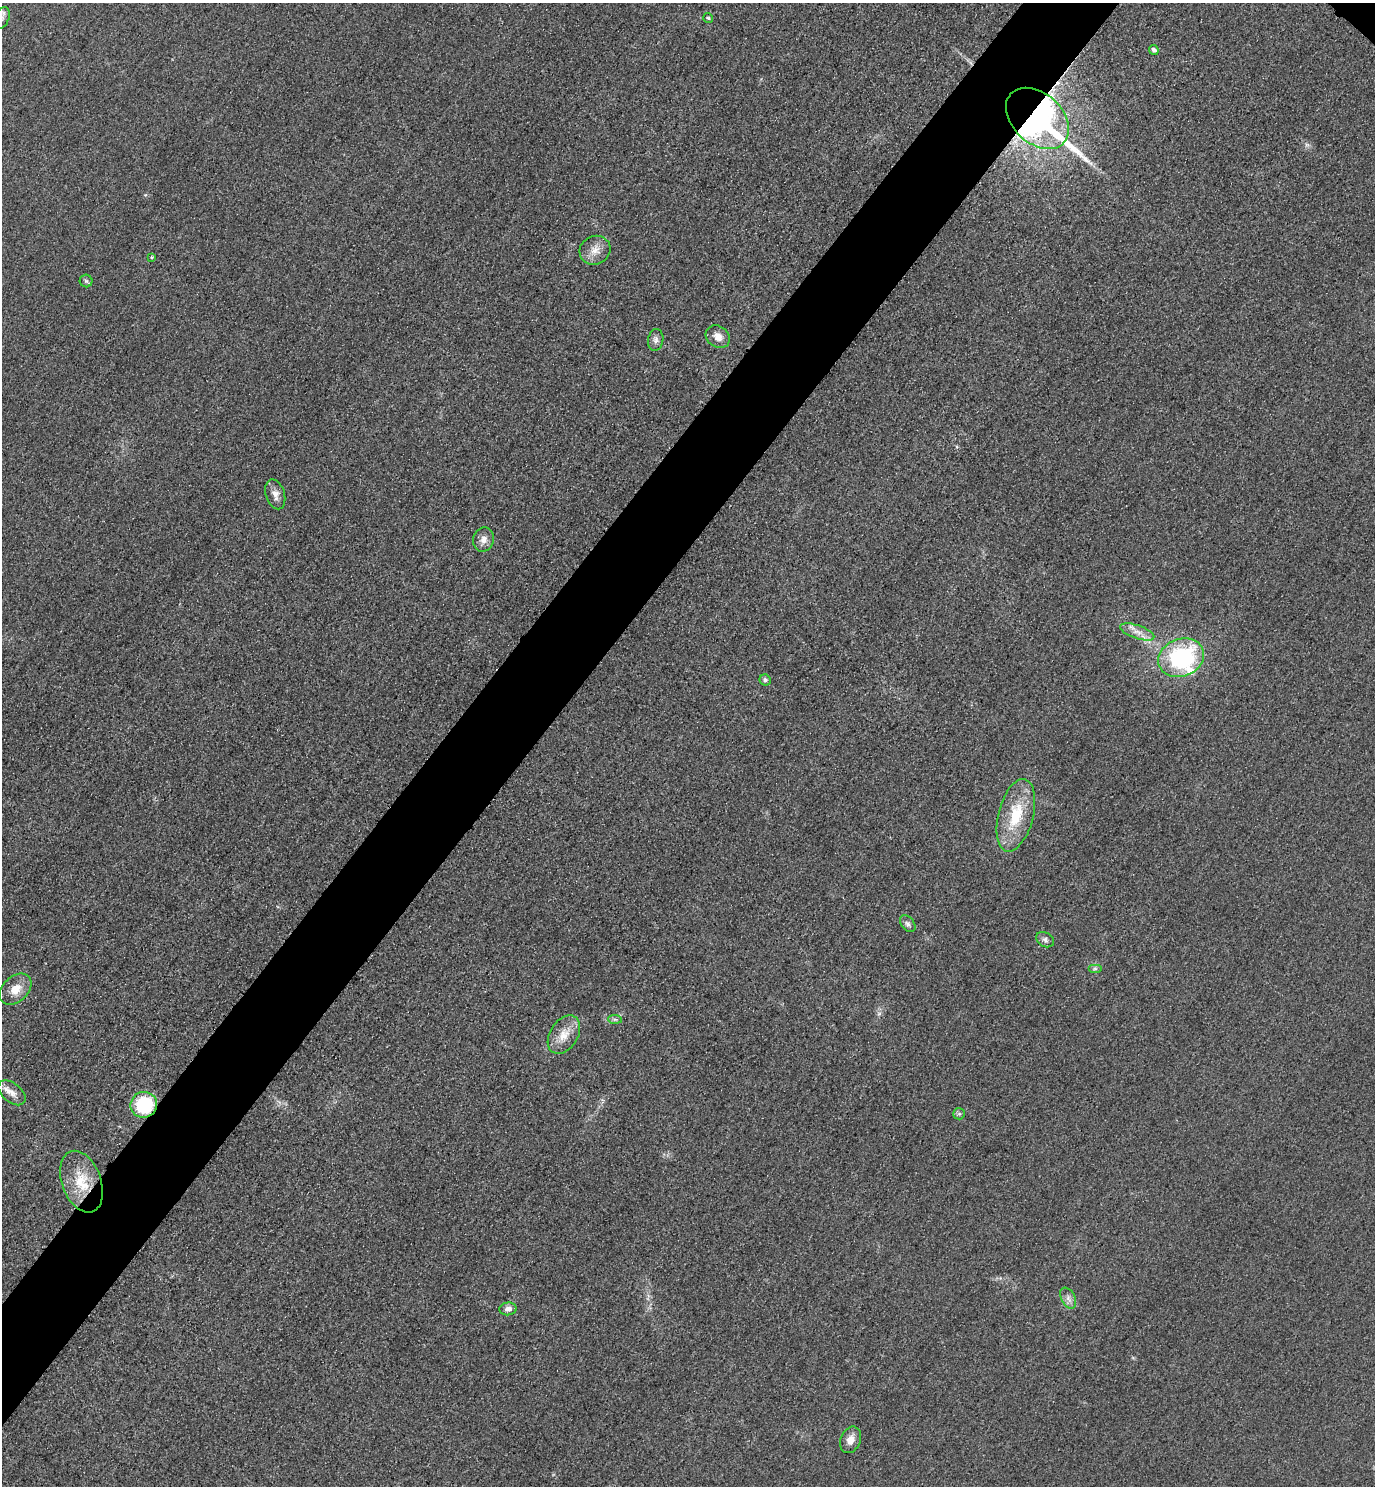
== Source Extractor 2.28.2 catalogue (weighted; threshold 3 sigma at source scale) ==
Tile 7 of 4 x 4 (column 3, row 2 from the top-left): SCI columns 3070-4442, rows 2998-4481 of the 5996 x 5993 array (HDU 1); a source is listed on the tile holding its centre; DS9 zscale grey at full resolution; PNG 1377 x 1488 px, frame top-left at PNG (2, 3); each listed source drawn as its Kron ellipse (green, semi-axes under 4 px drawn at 4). Shown black and unused: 6% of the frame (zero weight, under 3 of 4 exposures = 3% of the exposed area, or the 3 px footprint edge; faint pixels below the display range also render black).
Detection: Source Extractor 2.28.2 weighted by HDU 2 'WHT'; one run over the whole footprint, this tile lists its part. Background 0.0506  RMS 0.017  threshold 0.0757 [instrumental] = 3 sigma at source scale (4.5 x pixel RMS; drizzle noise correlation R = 1.50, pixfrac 1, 0.05/0.05 arcsec/px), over >= 5 px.
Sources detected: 29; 1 inside a brighter listed object's ellipse — not listed separately; the other 28 listed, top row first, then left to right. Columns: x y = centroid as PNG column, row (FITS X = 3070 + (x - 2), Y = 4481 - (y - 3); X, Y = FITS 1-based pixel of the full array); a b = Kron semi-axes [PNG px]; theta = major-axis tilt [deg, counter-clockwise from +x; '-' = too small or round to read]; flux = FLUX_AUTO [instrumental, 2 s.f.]
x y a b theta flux
2 18 11 7 66 7.5
708 18 5 5 - 2.5
1154 50 5 4 - 6.1
1037 118 36 25 -43 1200
595 250 16 14 24 19
152 257 4 3 - 1.7
86 281 6 6 - 3.6
718 337 13 10 -35 15
656 340 11 7 81 7.5
275 494 15 9 -73 12
484 539 12 10 75 12
1137 632 18 6 -19 15
1181 658 23 18 21 200
765 680 6 5 - 4.6
1016 815 37 17 75 75
908 924 9 6 -50 5.2
1045 940 9 7 -31 5.9
1095 969 7 4 0 3.6
16 989 18 12 43 24
615 1019 7 4 -2 3.4
564 1035 21 14 58 27
12 1093 16 9 -39 14
144 1105 13 12 - 120
959 1114 6 5 - 3.2
81 1182 32 19 -69 57
1068 1298 11 7 -62 8.4
508 1309 9 6 6 7.6
851 1440 14 10 67 15
Overlapping masked pixels (flux is a lower limit): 2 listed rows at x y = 1037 118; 144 1105
Isophote crosses this tile's border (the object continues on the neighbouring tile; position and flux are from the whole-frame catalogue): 1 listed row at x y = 2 18